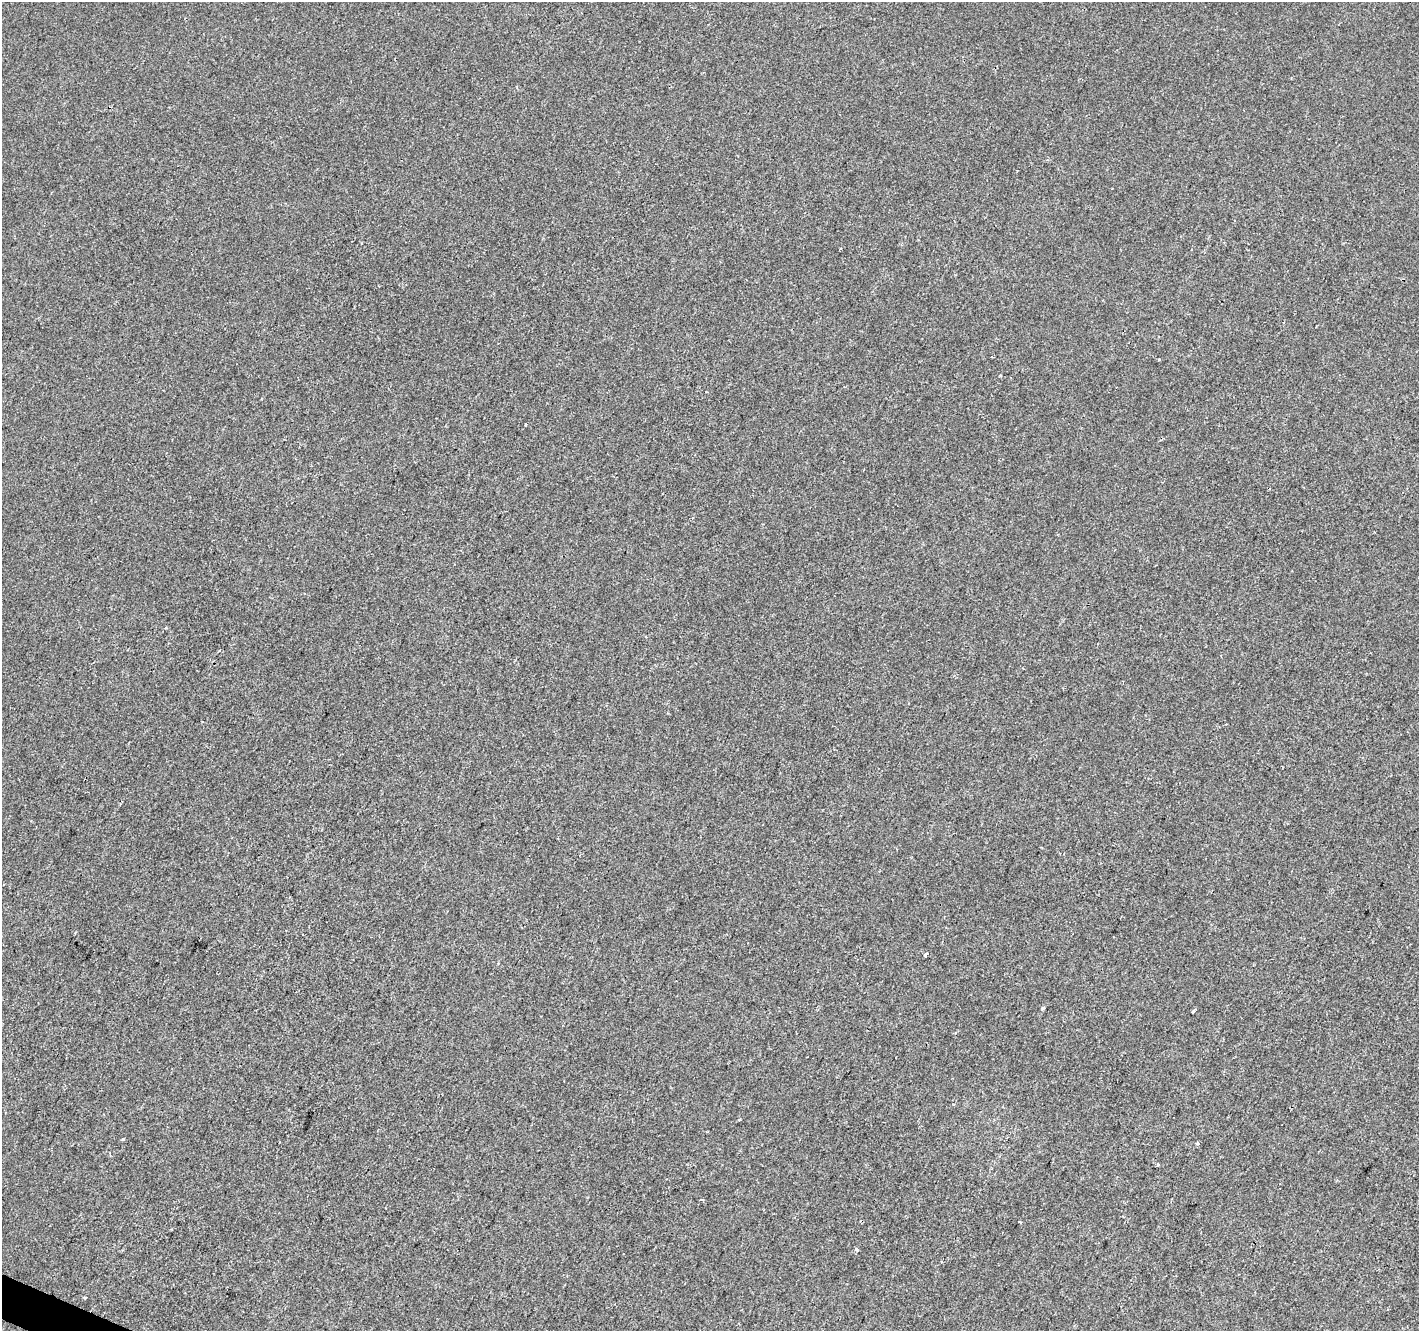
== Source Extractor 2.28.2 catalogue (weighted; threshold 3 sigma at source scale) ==
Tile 7 of 4 x 4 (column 3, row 2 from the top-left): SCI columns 2837-4253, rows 2864-4192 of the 5679 x 5792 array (HDU 1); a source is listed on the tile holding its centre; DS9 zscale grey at full resolution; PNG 1421 x 1333 px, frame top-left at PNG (2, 2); no overlay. Shown black and unused: <1% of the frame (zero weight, under 2 of 3 exposures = <1% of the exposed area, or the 3 px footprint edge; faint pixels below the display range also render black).
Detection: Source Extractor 2.28.2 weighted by HDU 2 'WHT'; one run over the whole footprint, this tile lists its part. Background -6.38e-04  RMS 0.0042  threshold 0.0188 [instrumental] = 3 sigma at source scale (4.5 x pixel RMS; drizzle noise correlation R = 1.50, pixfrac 1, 0.0396/0.0396 arcsec/px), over >= 5 px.
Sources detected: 14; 1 cosmic-ray / hot-pixel residue — not listed; the other 13 listed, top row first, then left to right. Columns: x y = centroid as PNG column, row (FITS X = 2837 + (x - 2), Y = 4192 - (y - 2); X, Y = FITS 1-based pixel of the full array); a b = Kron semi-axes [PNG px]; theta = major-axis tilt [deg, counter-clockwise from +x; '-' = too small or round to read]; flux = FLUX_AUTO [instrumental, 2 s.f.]
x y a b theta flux
840 249 2 2 - 0.46
993 357 4 2 - 0.51
1159 360 3 3 - 1.2
526 424 3 2 - 0.36
220 651 3 3 - 0.58
926 955 3 3 - 13
1043 1008 4 3 - 1
1192 1012 3 3 - 0.77
123 1139 3 3 - 2.2
1197 1143 4 3 - 0.74
1158 1165 4 3 - 0.52
856 1249 4 3 - 3.8
85 1298 3 3 - 0.63
Unlisted compact peaks at least as high as the median listed source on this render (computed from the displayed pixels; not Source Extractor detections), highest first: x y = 166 628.